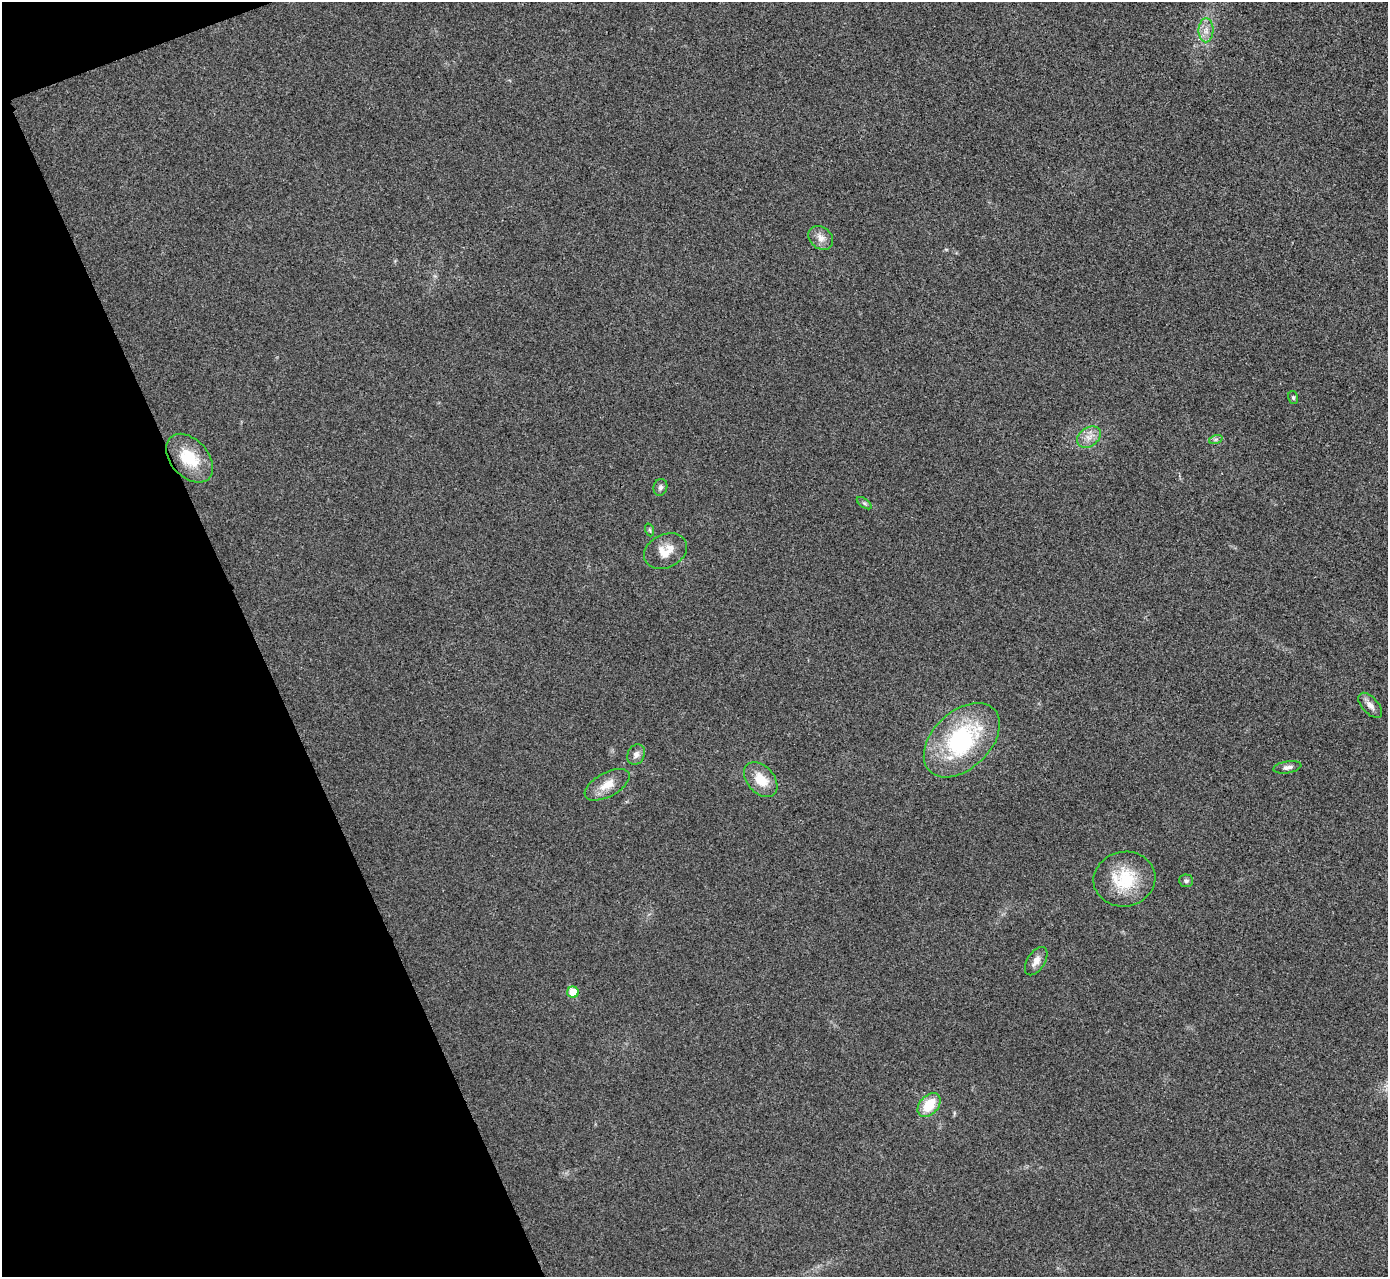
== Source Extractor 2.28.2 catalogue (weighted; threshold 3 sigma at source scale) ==
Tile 5 of 4 x 4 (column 1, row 2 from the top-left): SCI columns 6-1391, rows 2710-3984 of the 5559 x 5548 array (HDU 1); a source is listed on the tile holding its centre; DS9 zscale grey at full resolution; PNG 1390 x 1279 px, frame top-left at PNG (2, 2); each listed source drawn as its Kron ellipse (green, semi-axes under 4 px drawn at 4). Shown black and unused: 19% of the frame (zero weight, under 3 of 4 exposures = <1% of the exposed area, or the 3 px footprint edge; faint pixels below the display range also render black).
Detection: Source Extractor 2.28.2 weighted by HDU 2 'WHT'; one run over the whole footprint, this tile lists its part. Background 0.0293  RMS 0.0061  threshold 0.0273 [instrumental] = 3 sigma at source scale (4.5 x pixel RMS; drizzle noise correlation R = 1.50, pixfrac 1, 0.05/0.05 arcsec/px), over >= 5 px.
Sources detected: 22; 1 inside a brighter listed object's ellipse — not listed separately; the other 21 listed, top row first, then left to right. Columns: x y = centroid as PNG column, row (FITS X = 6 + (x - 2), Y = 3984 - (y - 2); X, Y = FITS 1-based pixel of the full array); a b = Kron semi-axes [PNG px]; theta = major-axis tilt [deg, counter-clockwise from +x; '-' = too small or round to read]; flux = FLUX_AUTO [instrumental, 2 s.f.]
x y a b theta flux
1206 30 12 7 89 4.3
821 238 13 10 -40 5.2
1293 397 7 5 -75 0.98
1089 437 13 9 34 5.3
1216 439 7 4 19 1.2
189 458 28 18 -48 21
660 487 8 6 72 1.6
864 503 8 4 -35 1.2
650 530 6 4 -71 0.83
666 551 22 16 26 11
1370 705 15 8 -48 3.8
962 740 45 28 43 75
636 755 11 8 63 3.1
1287 767 14 6 9 2.8
761 780 20 13 -48 12
607 785 25 12 28 9.2
1124 879 31 27 12 29
1186 881 7 6 - 1.6
1036 961 16 8 58 4.8
573 992 6 5 - 13
929 1105 14 9 49 16